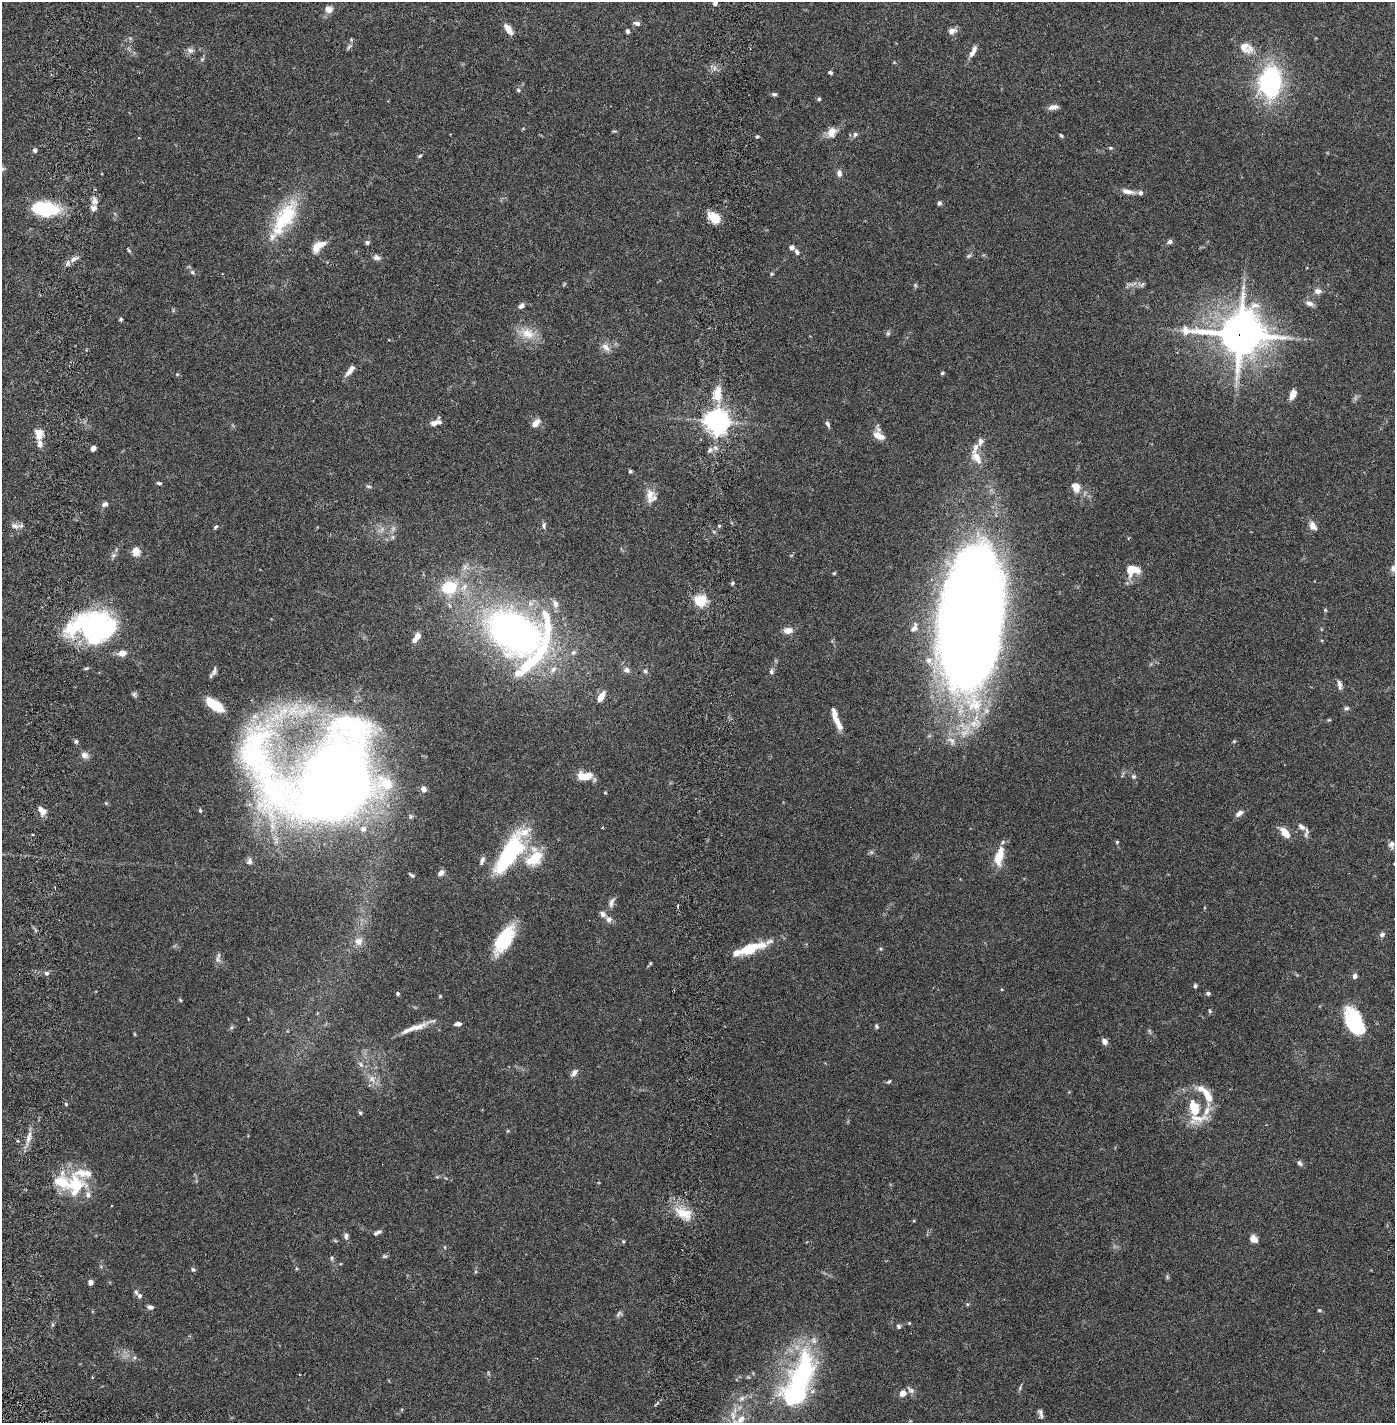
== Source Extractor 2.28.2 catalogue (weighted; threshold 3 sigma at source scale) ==
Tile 11 of 4 x 4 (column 3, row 3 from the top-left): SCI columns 2887-4279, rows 1509-2929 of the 5883 x 5855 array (HDU 1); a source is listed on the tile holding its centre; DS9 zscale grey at full resolution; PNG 1397 x 1425 px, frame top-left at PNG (2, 2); no overlay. Shown black and unused: <1% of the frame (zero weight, under 2 of 6 exposures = <1% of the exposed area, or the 3 px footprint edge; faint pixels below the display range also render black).
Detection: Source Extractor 2.28.2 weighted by HDU 2 'WHT'; one run over the whole footprint, this tile lists its part. Background 0.0691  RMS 0.0049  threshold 0.0199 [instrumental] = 3 sigma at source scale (4.09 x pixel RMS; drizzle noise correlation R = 1.36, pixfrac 0.8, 0.05/0.05 arcsec/px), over >= 5 px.
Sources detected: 226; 4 too faint to see at this stretch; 2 inside a brighter object's white glare — not listed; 28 inside a brighter listed object's ellipse — not listed separately; the other 192 listed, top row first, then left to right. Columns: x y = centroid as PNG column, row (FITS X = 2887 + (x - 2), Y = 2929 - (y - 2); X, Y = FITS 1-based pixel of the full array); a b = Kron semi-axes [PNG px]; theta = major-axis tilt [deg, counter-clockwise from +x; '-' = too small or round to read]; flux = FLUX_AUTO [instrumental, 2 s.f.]
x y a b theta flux
715 3 8 6 82 0.88
328 9 10 8 -29 1.7
637 23 8 5 -15 0.95
508 29 14 6 -55 2.4
628 31 5 4 - 0.7
952 31 9 7 22 1.5
349 47 9 4 45 0.64
1246 48 21 14 -28 4.1
974 49 9 6 71 1.3
190 50 9 7 -26 1
202 59 7 4 44 0.46
830 72 5 4 - 0.57
1268 83 13 10 76 88
518 90 6 5 - 0.42
774 94 7 4 5 0.56
819 99 4 4 - 0.49
1053 107 12 6 10 1.4
614 131 7 3 4 0.29
832 132 13 11 65 2.6
855 134 7 6 - 0.76
757 136 5 4 - 0.42
1061 136 6 4 -48 0.41
139 138 3 2 - 0.23
1110 148 6 4 -20 0.38
35 150 6 5 - 0.61
420 156 6 4 28 0.38
839 173 9 6 -84 1.2
1128 191 18 6 -10 2.1
95 201 11 8 -73 1.5
939 203 6 5 - 0.58
45 209 23 11 -5 25
714 217 15 9 -43 4.5
284 218 59 19 57 18
1170 241 6 5 - 0.87
367 242 5 5 - 0.71
319 246 20 9 37 3.4
792 247 5 5 - 0.9
128 250 7 3 -42 0.38
797 252 8 5 -58 0.87
377 257 10 6 -18 1
74 259 15 5 28 1.6
192 272 6 6 - 0.54
772 274 5 5 - 0.42
1142 284 9 7 23 0.76
915 285 6 4 -47 0.38
1318 291 9 7 -3 1.4
1309 303 11 6 -20 1.3
521 306 8 6 43 1
121 319 5 4 - 0.4
527 333 23 15 -17 5.2
888 333 6 5 - 0.49
1240 334 17 14 5 880
606 347 14 8 -45 1.7
350 370 17 6 51 2.1
942 373 5 4 - 0.4
717 393 21 10 81 5.1
1293 394 9 5 66 2.9
717 421 8 7 - 260
434 423 10 7 30 1.5
536 423 12 7 47 1.7
828 424 9 5 -66 0.73
39 433 9 6 -86 4.6
879 436 15 8 -26 3
980 441 12 7 73 1.4
40 444 10 7 89 1.4
93 448 5 4 - 1.6
977 457 23 11 -57 3.5
630 471 4 4 - 0.46
159 483 6 4 -11 0.52
369 486 8 4 -1 0.47
1076 487 13 10 -64 2.8
650 495 16 12 87 3.1
105 504 7 6 - 0.96
544 525 9 5 88 0.67
15 526 14 8 -12 1.4
719 526 4 4 - 0.32
1313 526 12 8 -62 1.8
216 527 6 4 35 0.58
393 537 6 5 - 0.56
136 551 12 11 - 2.2
113 555 7 6 - 0.8
1393 568 10 6 85 0.91
1132 569 13 9 5 6.4
834 573 4 4 - 0.32
732 583 5 4 - 0.45
449 587 18 15 16 10
701 601 12 11 - 6.2
555 604 12 7 -70 1.3
1325 610 5 5 - 0.32
970 620 107 43 85 720
94 625 42 33 3 61
914 628 15 8 64 1.8
788 630 12 8 4 2
514 632 52 35 -29 130
417 636 8 7 - 1.6
122 653 11 7 11 2.1
86 668 6 4 18 0.38
553 669 9 7 44 1.3
627 670 9 7 -29 1.1
214 671 14 6 70 1
645 671 6 5 - 0.53
771 671 8 6 84 0.72
1339 685 11 5 -76 1.1
134 694 7 6 - 0.6
601 697 12 6 62 2.6
215 705 21 9 -35 7.1
1346 708 7 5 16 0.56
836 720 20 6 -64 3.9
1329 720 5 3 - 0.25
76 741 6 5 - 0.55
951 741 13 8 -37 1.9
1234 741 5 4 - 0.3
84 755 9 8 - 1.4
585 776 15 8 0 5.4
1134 777 7 6 - 0.55
330 780 76 60 -2 670
424 789 6 5 - 1.6
605 793 4 3 - 0.23
42 811 11 7 -44 2.3
200 811 5 4 - 0.36
1239 813 10 6 38 1.3
1301 827 11 6 -37 1.2
1285 832 11 6 -50 4.1
32 835 3 2 - 0.31
1117 842 5 4 - 0.31
1391 844 8 7 - 1.1
509 854 45 14 57 36
999 856 25 10 77 5.2
535 858 21 14 47 9.9
482 860 10 5 71 1
249 861 9 7 73 0.98
1394 864 4 3 - 0.25
441 873 7 5 37 1.4
411 875 7 3 -37 0.51
611 902 15 7 68 1.3
678 906 3 2 - 0.98
609 919 9 8 - 1.3
1382 934 7 6 - 0.85
504 940 36 15 58 13
359 941 12 11 - 2.2
749 949 32 11 18 8.9
881 949 5 3 - 0.28
217 959 10 6 -65 0.98
650 963 4 3 - 0.25
46 973 7 5 -14 0.67
1355 976 6 5 - 1
1195 986 5 4 - 0.6
397 993 4 4 - 0.58
1208 993 5 5 - 0.61
440 996 4 4 - 0.28
180 1000 6 3 -46 0.3
1210 1011 5 4 - 0.39
458 1024 7 4 4 1
1354 1024 26 14 -71 20
876 1026 6 4 -77 0.5
415 1027 35 7 16 3.9
1104 1041 6 6 - 1.5
361 1064 10 6 -52 1
574 1073 10 6 59 1.2
372 1079 11 8 -65 1.9
889 1082 6 4 46 0.4
1208 1097 21 11 -78 3.9
66 1104 5 5 - 0.37
1194 1108 18 10 -76 7.1
360 1113 5 4 - 0.42
29 1137 20 5 74 2.1
1299 1163 7 5 -34 0.85
75 1185 34 25 -74 15
684 1214 25 14 -24 5.9
379 1232 8 5 8 0.63
346 1236 9 6 90 0.85
1254 1239 8 6 -40 2.3
623 1241 5 4 - 0.29
445 1247 5 3 - 0.27
385 1256 7 5 -1 0.49
332 1258 6 4 -89 0.4
193 1270 6 4 -47 0.48
1167 1277 8 3 -77 0.4
90 1282 5 5 - 1.1
140 1296 7 6 - 0.7
967 1304 5 4 - 0.34
150 1307 7 5 -6 0.95
1319 1310 5 4 - 0.33
619 1314 10 6 46 0.69
909 1323 4 3 - 0.26
898 1326 6 5 - 0.54
1020 1388 8 4 68 0.48
797 1389 98 27 76 47
903 1393 9 8 - 1.6
742 1398 9 6 17 1
1041 1414 12 5 -75 0.97
741 1419 16 9 45 2.7
Overlapping masked pixels (flux is a lower limit): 1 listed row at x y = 1240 334
Isophote crosses this tile's border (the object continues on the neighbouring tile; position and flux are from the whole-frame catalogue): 3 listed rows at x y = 715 3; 1394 864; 741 1419